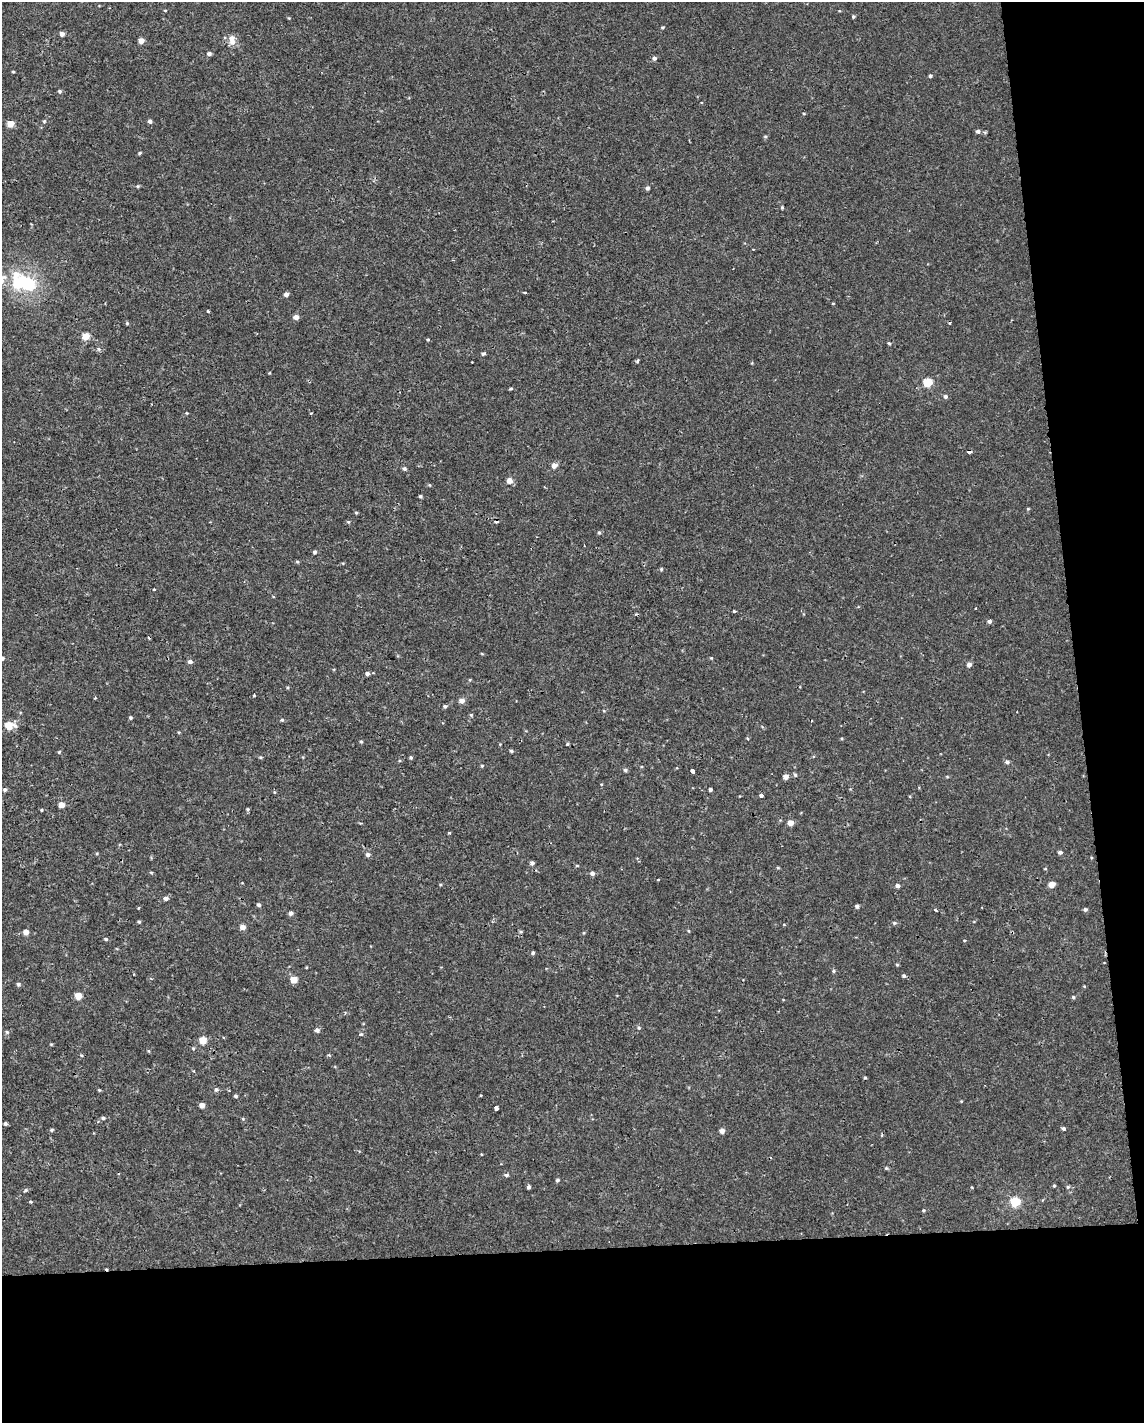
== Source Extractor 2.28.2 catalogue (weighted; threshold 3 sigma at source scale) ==
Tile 12 of 4 x 3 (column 4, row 3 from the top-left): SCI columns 3426-4567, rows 7-1427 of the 4567 x 4316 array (HDU 1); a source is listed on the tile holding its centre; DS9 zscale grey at full resolution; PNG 1146 x 1425 px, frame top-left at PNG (2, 2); no overlay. Shown black and unused: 18% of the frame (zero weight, under 2 of 3 exposures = <1% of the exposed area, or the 3 px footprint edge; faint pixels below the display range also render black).
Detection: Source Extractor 2.28.2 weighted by HDU 2 'WHT'; one run over the whole footprint, this tile lists its part. Background -3.16e-05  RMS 0.0021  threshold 0.0096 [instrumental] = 3 sigma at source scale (4.5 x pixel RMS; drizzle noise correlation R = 1.50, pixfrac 1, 0.0396/0.0396 arcsec/px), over >= 5 px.
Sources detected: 175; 1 inside a brighter object's white glare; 6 cosmic-ray / hot-pixel residue — not listed; the other 168 listed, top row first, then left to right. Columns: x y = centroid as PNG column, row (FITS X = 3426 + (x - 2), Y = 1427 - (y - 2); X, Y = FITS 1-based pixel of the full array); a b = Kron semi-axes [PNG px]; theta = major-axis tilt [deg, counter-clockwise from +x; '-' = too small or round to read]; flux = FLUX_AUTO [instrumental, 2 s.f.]
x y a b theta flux
165 10 5 3 - 0.17
853 17 4 4 - 0.33
289 18 4 3 - 0.18
662 27 5 4 - 0.26
62 34 4 4 - 1.1
232 40 15 9 -86 1.7
141 41 5 4 - 1.9
209 54 5 4 - 0.67
654 58 5 5 - 0.68
13 72 4 3 - 0.2
930 76 4 4 - 0.4
60 91 5 5 - 0.35
804 113 4 3 - 0.21
44 121 6 5 - 0.32
150 121 5 5 - 0.52
10 124 5 5 - 3.2
978 131 6 5 - 0.65
765 136 5 3 - 0.26
140 153 5 4 - 0.27
138 186 5 4 - 0.26
648 188 5 4 - 0.53
782 208 4 3 - 0.35
753 249 2 2 - 0.2
27 284 13 6 -34 33
525 292 3 3 - 0.54
286 294 5 5 - 0.84
833 303 4 3 - 0.15
208 311 3 3 - 0.37
296 317 5 5 - 1.2
127 323 5 4 - 0.27
86 336 5 5 - 3.5
428 340 5 3 - 0.22
889 343 4 4 - 0.26
99 349 6 5 - 0.46
483 354 5 4 - 0.43
637 361 5 3 - 0.32
269 373 4 3 - 0.16
927 382 5 5 - 7.6
511 389 5 3 - 0.27
945 396 5 5 - 0.55
187 413 4 4 - 0.18
969 451 4 4 - 0.82
554 465 6 5 - 1.3
404 469 5 5 - 0.42
509 481 5 5 - 1.8
429 485 4 4 - 0.21
420 496 4 3 - 0.34
1028 509 4 4 - 0.22
356 513 4 4 - 0.25
348 522 5 4 - 0.26
599 532 5 5 - 0.4
315 552 5 4 - 0.42
297 562 5 4 - 0.25
661 569 5 4 - 0.29
154 590 3 3 - 0.41
734 611 3 3 - 0.56
989 621 5 4 - 0.64
482 654 5 3 - 0.18
2 658 5 4 - 0.49
711 658 4 4 - 0.21
190 661 6 5 - 0.67
969 664 5 5 - 1
367 674 5 4 - 0.66
254 695 3 3 - 0.49
95 698 3 3 - 0.27
462 701 5 5 - 1.5
445 706 5 4 - 0.41
604 711 4 3 - 0.18
471 715 5 4 - 0.26
130 718 4 4 - 0.34
282 720 5 4 - 0.33
9 726 10 7 9 3.7
179 732 5 3 - 0.19
747 738 4 3 - 0.2
842 739 4 3 - 0.22
361 742 4 4 - 0.29
500 744 4 3 - 0.18
567 744 4 3 - 0.24
511 751 4 3 - 0.4
59 752 5 4 - 0.24
261 757 5 3 - 0.23
411 757 4 4 - 0.31
1007 762 6 5 - 0.51
482 766 5 4 - 0.24
625 770 5 5 - 0.42
692 771 4 3 - 3.7
795 775 5 4 - 0.32
785 777 4 4 - 1.5
947 777 5 3 - 0.2
710 789 4 3 - 0.44
5 790 5 5 - 0.46
274 792 5 3 - 0.22
761 795 4 3 - 1.7
61 805 5 4 - 2.3
248 809 5 5 - 0.27
41 810 4 3 - 0.19
790 823 5 5 - 2.1
450 833 3 3 - 0.42
1060 852 5 4 - 0.61
97 853 4 3 - 0.21
368 855 6 5 - 0.69
532 863 5 5 - 0.58
577 866 5 3 - 0.23
778 868 5 3 - 0.22
1045 869 5 3 - 0.18
151 873 5 3 - 0.22
592 873 5 5 - 0.7
658 880 4 3 - 0.15
1051 884 5 4 - 2.4
897 886 5 5 - 0.73
166 898 6 5 - 0.79
259 905 4 4 - 0.42
857 906 4 4 - 0.63
138 908 3 3 - 0.18
1085 909 5 4 - 0.44
935 910 4 3 - 0.22
291 913 5 5 - 0.72
139 922 4 3 - 0.29
894 923 6 5 - 0.36
242 927 5 4 - 1.6
689 931 5 3 - 0.21
26 932 5 5 - 1.5
521 932 6 4 0 0.26
584 933 4 4 - 0.21
106 939 5 4 - 0.36
964 940 4 2 - 0.17
533 953 5 4 - 0.39
897 965 4 4 - 0.23
834 971 5 5 - 0.32
904 976 5 5 - 0.37
294 980 5 5 - 3.5
18 984 5 5 - 0.44
78 996 5 5 - 3.6
1073 997 4 4 - 0.3
639 1028 5 4 - 0.29
317 1030 5 5 - 0.77
7 1032 5 5 - 0.39
361 1034 5 3 - 0.27
203 1040 5 5 - 4.1
51 1044 5 3 - 0.2
193 1048 6 4 70 0.33
149 1051 6 3 -70 0.21
81 1055 5 4 - 0.28
329 1055 6 3 -35 0.24
865 1078 5 3 - 0.24
216 1089 6 5 - 0.51
99 1090 5 4 - 0.21
236 1096 4 4 - 0.39
961 1101 4 3 - 0.18
202 1105 4 4 - 1.3
496 1108 4 3 - 2.5
103 1118 6 5 - 0.47
243 1119 5 4 - 0.23
5 1124 4 4 - 0.42
1063 1129 5 4 - 0.45
52 1130 5 4 - 0.31
722 1131 5 5 - 1.3
481 1154 4 2 - 0.15
886 1168 5 5 - 0.28
506 1175 5 4 - 0.59
557 1180 5 4 - 0.39
1054 1186 4 3 - 0.25
529 1187 4 4 - 0.45
1068 1187 5 5 - 0.35
25 1190 6 4 24 0.34
30 1202 4 3 - 0.24
1015 1202 5 5 - 12
923 1210 5 4 - 0.26
Overlapping masked pixels (flux is a lower limit): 1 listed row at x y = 969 451
Isophote crosses this tile's border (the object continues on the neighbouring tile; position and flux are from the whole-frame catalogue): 1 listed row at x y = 2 658